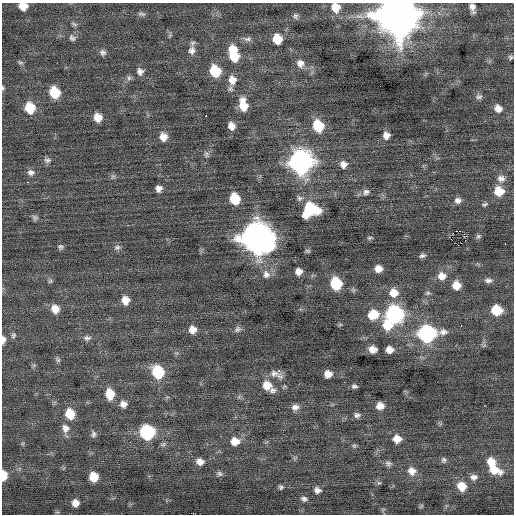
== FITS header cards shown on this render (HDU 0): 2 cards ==
NAXIS1  =                  512 / Axis length
NAXIS2  =                  512 / Axis length

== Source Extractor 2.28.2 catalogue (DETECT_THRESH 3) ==
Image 512 x 512 px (HDU 0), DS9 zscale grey, 1 PNG px = 1 image px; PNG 516 x 516 px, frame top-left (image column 1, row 512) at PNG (2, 3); no overlay
Background 0.0505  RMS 0.79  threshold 2.36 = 3 sigma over >= 5 px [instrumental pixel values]
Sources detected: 129; all 129 listed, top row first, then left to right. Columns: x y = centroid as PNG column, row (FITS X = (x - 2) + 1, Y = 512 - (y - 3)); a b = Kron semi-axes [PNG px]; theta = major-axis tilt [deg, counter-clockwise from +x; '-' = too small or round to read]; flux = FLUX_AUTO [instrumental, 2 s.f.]
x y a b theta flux
23 6 8 6 -2 670
336 7 10 9 - 750
472 7 9 5 -78 290
141 14 10 5 -11 140
397 15 14 13 - 210000
295 16 8 7 - 140
74 24 10 4 -26 110
170 35 7 4 59 86
72 38 10 8 -42 190
247 39 14 6 -2 220
277 39 9 8 - 980
192 50 13 10 79 350
103 52 9 8 - 180
234 53 17 9 -78 1800
511 57 6 6 - 100
20 62 8 5 -14 100
300 63 11 10 - 360
140 71 10 9 - 280
215 71 10 8 -65 1900
129 78 8 7 - 150
232 80 11 10 - 510
3 88 5 4 - 71
230 89 8 7 - 150
55 92 9 8 - 1800
479 96 9 7 11 170
243 105 14 8 -80 980
30 108 10 9 - 1400
498 108 9 8 - 400
206 116 3 2 - 140
98 117 8 7 - 610
231 126 9 7 -67 390
318 126 10 9 - 1900
386 135 8 8 - 360
163 137 10 9 - 480
206 154 9 7 -73 160
47 160 10 8 -6 180
301 162 12 11 - 30000
343 164 9 8 - 340
31 172 10 8 -7 240
113 176 8 6 53 120
501 178 11 10 - 340
27 182 3 2 - 52
159 188 7 7 - 290
499 191 10 9 - 1000
366 192 10 8 21 220
300 198 9 8 - 190
235 199 9 8 - 1600
458 200 9 8 - 250
485 204 8 5 13 100
310 209 14 12 22 3100
35 218 8 7 - 140
460 231 2 2 - 2600
478 236 8 6 45 120
257 238 14 12 -40 79000
370 238 7 4 -1 86
451 239 2 2 - 160
505 243 3 2 - 57
458 245 2 2 - 990
60 247 8 6 -12 130
117 247 9 7 17 180
308 251 7 5 -14 88
422 256 9 5 12 140
378 269 8 7 - 420
298 271 7 7 - 360
266 274 12 10 -71 370
442 276 11 10 - 540
488 280 10 7 1 220
50 281 7 7 - 110
336 283 9 8 - 2800
456 285 9 8 - 660
393 293 11 11 - 700
428 293 7 5 16 110
125 300 9 8 - 540
55 309 10 9 - 560
496 310 9 8 - 1700
373 314 12 10 24 1100
394 314 10 9 - 11000
340 325 6 4 1 72
387 325 13 12 - 1200
461 325 3 2 - 69
192 329 8 8 - 460
237 329 9 8 - 180
427 333 12 9 2 13000
13 335 9 6 77 150
87 338 11 7 5 210
3 340 9 5 85 220
484 345 7 4 19 86
373 349 8 7 - 470
389 350 8 7 - 410
58 359 9 6 -57 120
279 371 2 2 - 570
158 372 10 9 - 2800
274 373 26 8 -23 410
328 374 7 6 - 500
267 385 11 10 - 730
354 386 7 5 -9 130
273 390 10 7 0 210
110 394 10 8 -82 1100
25 402 2 2 - 22
123 404 9 9 - 330
380 406 8 7 - 450
295 407 10 8 6 300
70 414 10 9 - 1100
357 415 9 7 -1 180
65 429 16 9 -83 460
147 432 9 9 - 5900
93 434 10 8 88 170
397 439 9 8 - 550
235 441 11 9 4 640
130 442 3 2 - 56
163 444 8 6 16 120
354 446 7 5 -69 99
444 460 8 6 -59 140
200 462 9 7 -20 370
491 462 11 9 -53 700
388 463 9 7 -8 160
493 469 18 9 -22 940
412 471 11 10 - 490
219 474 9 6 -14 150
4 475 9 5 90 730
94 477 8 7 - 970
474 477 10 8 8 260
379 483 6 6 - 95
462 486 10 9 - 810
281 487 6 5 - 110
317 490 9 7 -16 230
304 499 8 6 -19 160
75 503 7 7 - 420
421 506 7 4 45 68
At the frame edge (FLAGS 8, measured only in part): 6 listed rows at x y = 23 6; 336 7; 397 15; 3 88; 3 340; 4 475